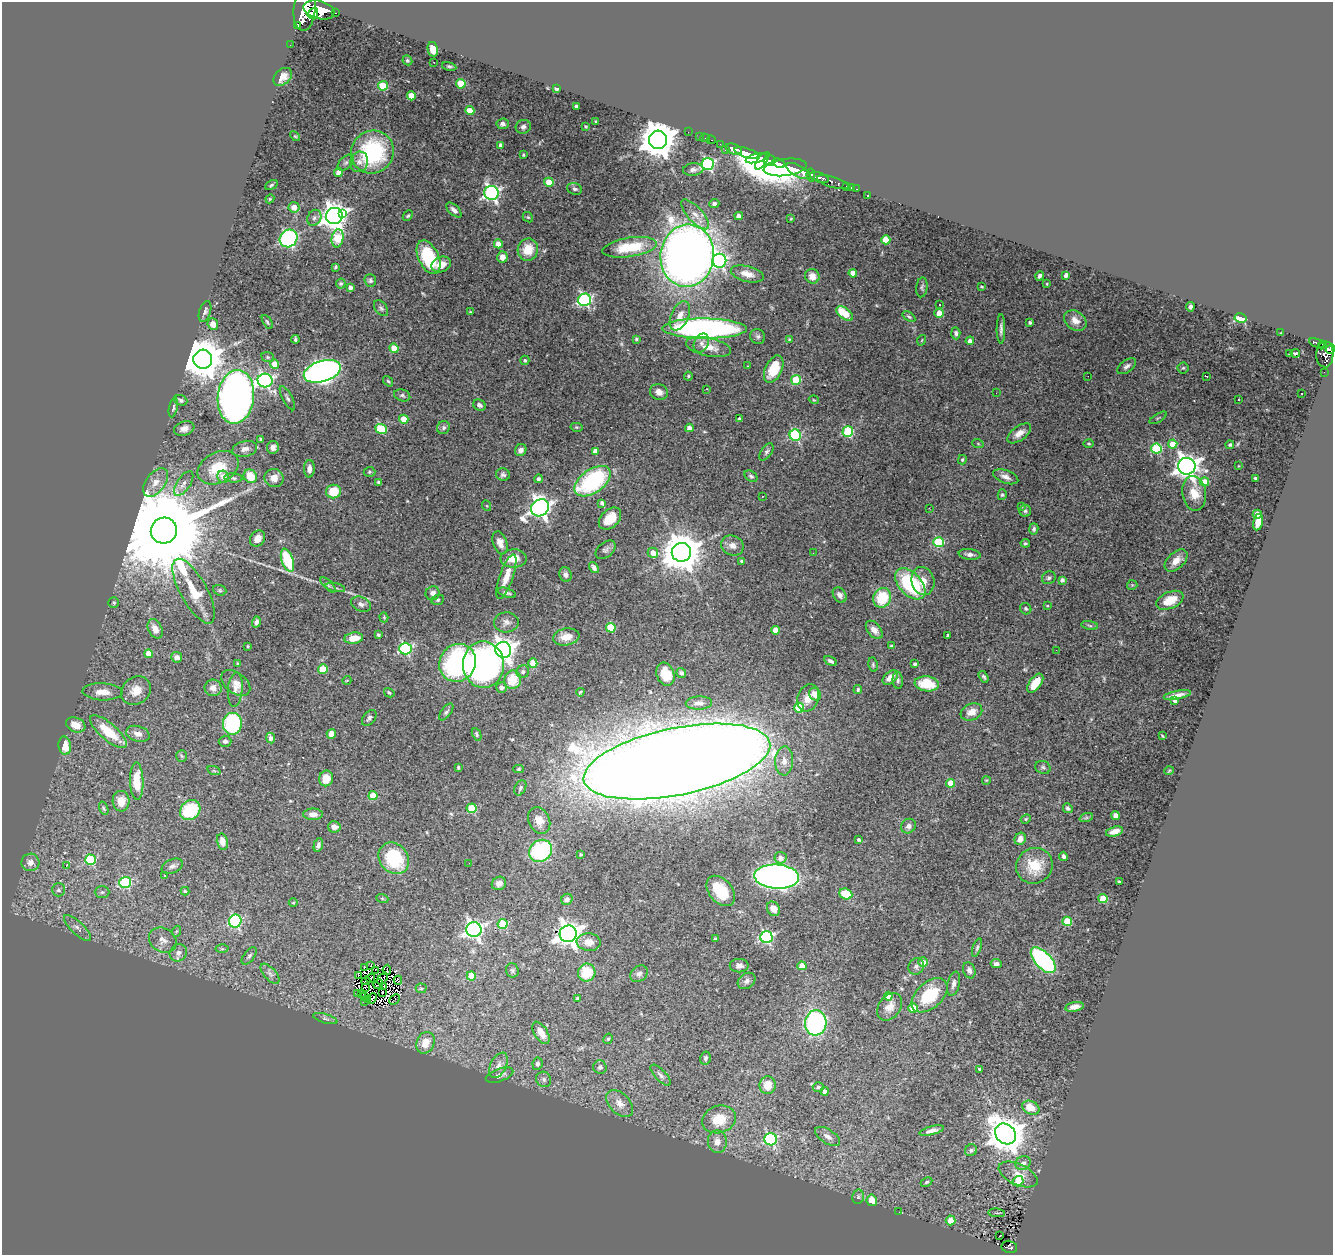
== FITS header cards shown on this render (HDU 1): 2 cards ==
NAXIS1  =                 1331
NAXIS2  =                 1253

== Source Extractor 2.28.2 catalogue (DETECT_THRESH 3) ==
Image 1331 x 1253 px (HDU 1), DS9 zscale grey, 1 PNG px = 1 image px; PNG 1335 x 1257 px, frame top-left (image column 1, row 1253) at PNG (2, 2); each listed source drawn as its Kron ellipse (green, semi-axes under 4 px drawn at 4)
Background 0.994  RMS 0.043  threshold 0.128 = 3 sigma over >= 5 px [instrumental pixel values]
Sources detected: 467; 7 with non-positive FLUX_AUTO (blend fragments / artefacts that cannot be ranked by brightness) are neither listed nor drawn; the other 460 listed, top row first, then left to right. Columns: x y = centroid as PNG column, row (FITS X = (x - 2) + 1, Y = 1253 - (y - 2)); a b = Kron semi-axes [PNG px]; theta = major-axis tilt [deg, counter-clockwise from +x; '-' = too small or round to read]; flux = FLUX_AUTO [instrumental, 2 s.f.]
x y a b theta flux
305 9 21 11 85 4600
319 10 16 9 -15 4400
313 13 6 4 51 990
335 13 3 2 - 88
298 25 4 3 - 71
290 45 2 2 - 10
433 49 7 5 -79 40
407 60 5 4 - 4.6
434 62 3 2 - 1.8
449 66 7 4 -13 4.7
283 77 10 7 43 21
461 84 5 4 - 76
383 86 5 4 - 130
557 89 4 3 - 7.6
411 96 4 4 - 47
576 106 3 3 - 5.9
470 111 4 4 - 56
596 121 3 2 - 2.6
503 124 6 5 - 9.4
586 126 3 3 - 3.1
523 127 7 7 - 8.5
688 132 2 2 - 11
295 136 6 3 -43 3.1
699 136 4 2 - 31
705 138 5 3 - 48
658 140 9 9 - 8100
711 140 4 3 - 47
720 144 2 2 - 19
501 145 4 4 - 10
734 149 8 5 -20 1800
725 150 2 2 - 17
372 152 22 21 - 320
747 153 13 4 -16 2200
523 155 3 3 - 3.9
756 158 11 4 15 2000
762 161 10 4 53 3300
770 161 6 5 - 11000
359 162 10 9 - 19
346 163 9 6 44 8.3
778 163 6 3 -23 1500
708 164 6 6 - 460
785 167 22 8 7 3100
693 170 10 6 6 11
798 171 13 5 -27 2800
338 173 4 4 - 21
811 175 6 4 -82 670
819 178 10 4 -18 1200
549 182 5 4 - 55
833 182 16 5 -17 390
271 185 7 4 28 4.6
847 186 3 3 - 47
851 187 3 3 - 19
575 189 7 5 -20 6.6
857 189 3 2 - 18
491 193 7 7 - 790
867 196 3 2 - 3.3
270 199 4 4 - 3.6
714 203 5 4 - 10
294 207 5 5 - 27
454 210 9 5 -44 11
343 214 3 3 - 34
695 214 19 7 -48 26
334 216 8 8 - 2900
408 216 6 4 47 4.1
739 216 4 4 - 21
528 217 6 4 -41 3.6
314 218 8 6 65 9.8
791 219 4 2 - 2.4
289 238 9 8 - 460
338 238 9 6 80 160
886 240 4 4 - 81
498 244 4 4 - 23
630 247 27 9 9 120
528 250 11 10 - 61
687 256 31 26 83 3000
429 257 18 10 -64 180
502 257 6 5 - 18
719 261 7 7 - 550
441 264 10 7 24 29
335 267 4 3 - 3.8
853 273 4 4 - 35
747 274 17 7 -14 27
1066 275 4 3 - 14
812 276 7 7 - 25
1040 276 5 4 - 6.5
370 280 6 6 - 6.7
341 284 5 5 - 6.8
1047 284 2 2 - 2.3
350 287 4 3 - 13
922 287 10 5 83 6.6
982 287 3 3 - 4.2
585 300 6 6 - 480
939 305 3 3 - 14
1190 307 4 4 - 8.9
381 308 9 5 -51 7.7
205 311 11 5 72 8.4
470 312 4 3 - 2.4
939 313 4 4 - 50
845 314 10 5 -37 76
680 316 16 8 66 31
909 317 7 4 -34 5.2
1241 318 6 4 -10 110
1075 321 12 9 -36 25
267 322 8 4 -58 5
1030 322 3 3 - 5.6
213 324 6 5 - 23
705 329 42 10 -1 1100
1001 329 15 4 90 10
956 333 6 4 -86 8
1281 333 3 2 - 2.3
758 336 8 7 - 7.8
295 339 4 3 - 5.2
636 339 4 4 - 4.1
789 339 4 3 - 2.6
922 340 5 3 - 2.7
970 341 4 4 - 14
701 343 10 7 66 13
1317 343 8 4 -23 210
1322 345 4 3 - 190
709 347 23 9 -12 46
394 348 5 4 - 53
1330 349 5 3 - 450
1295 353 5 3 - 8.1
1290 354 4 2 - 3.8
1325 354 13 8 88 790
268 357 6 5 - 4.5
203 359 9 9 - 9900
525 360 5 4 - 6
275 364 5 4 - 31
747 366 3 2 - 2
1127 366 11 6 37 10
1183 368 5 5 - 4.8
774 369 14 8 65 73
322 371 19 10 17 1600
1324 372 2 2 - 7.7
688 376 4 4 - 3.3
1088 376 2 2 - 2
1206 376 3 2 - 4
265 380 7 7 - 670
796 380 5 5 - 140
388 381 6 4 -52 3.8
707 389 3 2 - 5.9
659 392 9 7 -23 19
996 393 3 2 - 4.7
1301 394 2 2 - 2.9
402 395 8 5 -19 6.2
236 397 27 18 83 1800
287 398 13 4 -62 7.6
181 400 7 5 -22 6.9
814 400 5 3 - 2.5
1238 400 3 2 - 4.5
479 405 6 5 - 8.8
173 408 10 3 78 5.5
1158 418 10 2 31 2.9
404 419 5 4 - 56
739 419 3 3 - 8.2
576 427 6 4 -12 3.6
443 428 7 6 - 7.7
689 428 4 4 - 29
184 429 10 7 18 18
381 429 6 5 - 130
848 432 5 5 - 230
1019 433 14 7 37 23
795 435 6 5 - 290
261 439 3 3 - 5.2
978 444 6 3 -20 2.9
1089 444 5 4 - 3.2
1173 444 4 4 - 56
1230 445 4 4 - 5.6
273 447 6 6 - 14
1156 448 5 5 - 200
245 449 13 7 13 16
521 450 6 5 - 13
595 451 4 4 - 19
766 452 10 5 55 7.9
962 460 5 3 - 3.7
1187 466 9 8 - 2700
1238 466 3 2 - 1.8
218 468 21 15 27 96
309 469 9 5 89 17
369 472 6 5 - 4.2
503 475 7 6 - 7
250 476 7 6 - 67
751 476 7 5 -36 6
223 477 6 5 - 19
1006 477 13 6 -20 15
233 478 9 4 -4 6.3
274 478 9 9 - 28
1255 478 3 3 - 3.5
539 479 4 4 - 8
593 481 21 11 35 350
156 482 16 9 54 31
379 482 4 3 - 6.8
1204 482 4 4 - 58
184 483 14 6 56 19
334 492 7 6 - 78
1194 493 17 11 -82 56
1002 495 5 4 - 5.5
762 496 3 2 - 3.3
602 503 4 4 - 9.1
487 506 5 3 - 3
1022 506 4 2 - 2.2
540 508 9 8 - 1600
929 508 3 2 - 2.7
1025 511 6 6 - 5.5
1257 514 4 4 - 48
610 519 13 9 44 56
1258 522 8 5 77 30
1034 529 6 4 77 5.7
164 531 13 13 - 91000
258 538 9 7 53 23
938 542 5 5 - 190
500 543 12 7 -72 21
1025 543 5 4 - 4.7
732 546 11 10 - 20
606 550 11 7 39 9.7
681 552 9 9 - 8700
653 553 5 5 - 24
813 553 2 2 - 4.2
970 554 11 5 -8 12
513 558 13 9 0 43
287 560 12 5 -71 160
742 561 3 3 - 4.7
1176 561 14 8 44 28
594 567 6 4 -54 10
565 575 7 6 - 11
506 577 23 6 71 35
1049 578 7 6 - 7.1
1062 580 4 4 - 9.1
923 581 14 11 -76 36
910 584 18 11 -47 240
328 585 10 4 -45 7.2
1132 585 5 5 - 3.9
335 588 10 4 -11 7.1
220 590 7 5 -22 4.2
194 591 36 13 -61 85
433 593 7 7 - 12
507 593 9 4 -19 8.4
840 595 8 6 -52 11
882 598 10 8 66 110
438 600 6 5 - 4.6
1170 600 14 8 23 64
114 603 5 5 - 4.5
361 604 10 7 -25 12
1047 606 4 2 - 2.5
1026 609 6 5 - 5.6
384 617 5 4 - 3.5
256 622 6 4 74 8.6
506 622 12 10 2 16
1090 625 8 4 -10 5.9
611 628 5 4 - 130
155 629 10 6 -64 22
775 630 4 4 - 29
874 630 10 6 -50 21
378 635 3 3 - 4.7
948 635 3 3 - 3.9
566 637 13 8 10 36
354 638 9 5 7 41
248 646 3 2 - 2.6
892 646 4 3 - 4.8
405 649 6 6 - 390
503 650 8 7 - 2000
1056 650 3 2 - 2.8
149 654 4 4 - 38
177 657 5 5 - 13
831 661 6 3 -30 7.4
458 663 19 18 - 480
533 663 4 4 - 51
237 664 4 3 - 4.2
915 664 3 3 - 5.8
483 665 23 20 -86 870
873 665 7 4 -81 4.6
323 669 5 4 - 84
523 672 6 6 - 7.6
681 673 5 4 - 6.9
665 674 12 9 -71 53
890 677 9 5 40 29
984 677 6 4 -57 5.6
347 680 4 3 - 2.2
513 680 9 8 - 73
898 680 8 5 -86 7.1
236 683 16 10 -38 23
1035 683 11 6 54 60
927 684 12 7 -8 74
213 688 8 8 - 18
502 688 5 5 - 13
235 689 17 7 85 17
858 690 4 4 - 7.7
136 691 16 13 35 38
102 692 20 8 -3 32
580 692 4 3 - 3.2
389 693 5 4 - 6.1
815 694 7 5 -50 30
1177 695 14 4 11 15
808 698 14 10 70 35
1175 700 4 4 - 9.7
699 703 13 6 2 17
799 708 5 5 - 130
446 712 10 5 53 7.3
971 712 11 8 22 27
369 718 9 6 50 9.5
232 724 11 9 86 270
76 725 10 7 -21 36
108 732 23 8 -40 96
138 734 12 7 -16 20
331 734 5 4 - 26
477 734 6 4 -63 4.9
1162 736 3 2 - 2.4
270 738 5 4 - 17
225 741 6 5 - 8.3
65 746 9 6 -80 50
182 756 6 5 - 4.6
784 761 14 9 88 26
677 762 95 33 11 18000
458 767 3 3 - 5.3
1043 767 8 6 -22 6.8
518 769 5 4 - 3.9
214 771 7 4 -19 3.9
1169 771 5 3 - 2.5
326 778 8 7 - 37
986 780 4 3 - 2.1
137 781 19 6 -88 78
951 783 4 4 - 50
520 788 8 5 63 6.4
373 796 4 4 - 71
121 801 10 8 -86 34
104 808 7 4 -70 4.6
472 808 5 5 - 120
1068 808 5 4 - 7.5
190 810 11 9 43 140
313 814 10 5 0 19
1115 815 4 4 - 16
1086 818 7 4 19 5.1
1026 819 5 4 - 3.7
539 820 14 10 -63 26
908 826 8 7 - 13
334 827 6 5 - 19
1114 832 9 4 16 23
1020 839 6 5 - 18
859 840 3 3 - 7.3
222 842 8 5 -77 24
318 845 7 4 75 8.4
540 851 12 10 40 300
580 854 3 3 - 4.3
1063 856 5 3 - 8.1
394 858 17 14 -52 170
780 858 6 6 - 17
91 860 5 5 - 190
30 862 9 8 - 20
469 863 2 2 - 4.6
66 866 3 2 - 24
172 866 11 7 22 11
1034 866 18 17 - 78
164 875 3 2 - 4.2
777 877 22 12 -4 2000
125 882 6 5 - 240
1119 882 3 2 - 3.5
499 883 7 6 - 12
59 890 6 6 - 8.5
185 891 4 3 - 4.1
721 891 17 11 -50 91
102 892 7 6 - 7.1
846 894 6 5 - 63
382 898 6 4 -19 3.3
567 899 6 5 - 11
1103 899 4 4 - 100
293 903 4 3 - 2.7
773 909 8 6 -57 27
235 921 6 6 - 380
1067 921 5 4 - 140
502 924 5 5 - 130
77 928 17 6 -44 17
474 930 7 7 - 1200
177 931 5 3 - 3.2
568 934 8 8 - 2700
766 937 6 6 - 490
715 939 3 3 - 5.4
163 940 14 12 -34 25
589 942 12 8 -5 28
977 948 9 4 71 5.9
222 949 6 4 -1 4.4
178 953 9 8 - 18
249 956 10 5 52 7.3
1043 960 16 8 -47 470
923 962 5 5 - 27
996 964 5 4 - 12
370 965 2 2 - 1.8
739 966 9 6 1 14
802 966 4 4 - 57
916 966 8 7 - 8.3
364 968 3 2 - 1.3
375 970 2 2 - 0.52
387 970 5 2 - 4.7
512 970 7 6 - 6.1
969 970 8 6 -69 11
587 973 9 8 - 84
270 974 12 6 -48 12
639 974 9 7 39 11
358 976 2 2 - 2
471 976 4 4 - 58
371 978 5 2 - 3.1
383 979 6 2 52 0.8
398 980 4 2 - 4.9
366 981 4 3 - 1
747 981 9 7 37 11
378 984 5 2 - 3.9
954 984 12 6 77 14
383 986 3 2 - 3.4
366 987 3 2 - 1.5
421 988 5 5 - 4.6
383 992 2 2 - 1.1
357 993 3 2 - 10
361 993 3 3 - 0.39
930 995 21 13 42 130
364 996 2 2 - 2.7
888 996 4 4 - 29
578 998 4 4 - 5.9
372 999 6 2 46 2.1
394 999 6 2 44 3
368 1000 3 2 - 0.41
365 1001 3 2 - 2
890 1007 15 11 54 30
1074 1007 9 4 12 18
913 1008 4 4 - 60
325 1018 13 4 -17 8.4
816 1023 13 10 84 540
541 1033 12 6 -58 31
608 1039 5 4 - 4.6
425 1043 11 8 66 36
705 1058 6 5 - 7
537 1064 6 5 - 8.2
498 1065 13 8 63 20
600 1067 7 6 - 8.8
979 1069 4 3 - 9.2
500 1075 14 6 20 15
661 1075 13 5 -46 11
544 1079 8 7 - 10
768 1085 9 8 - 38
818 1087 5 4 - 6.1
825 1091 4 4 - 13
620 1103 16 10 -44 29
1031 1108 9 6 -27 42
719 1119 17 13 18 75
932 1131 13 4 15 13
1005 1134 11 9 -44 6600
827 1136 14 7 -32 17
771 1139 6 6 - 410
717 1142 11 9 -88 25
971 1150 6 5 - 6.7
1023 1163 8 6 29 15
1018 1174 21 10 -25 44
1018 1181 5 5 - 65
927 1182 6 4 28 4.4
858 1197 7 5 78 6.1
872 1200 6 5 - 39
899 1212 3 2 - 3.5
997 1213 8 4 -6 4.6
951 1220 5 5 - 44
1000 1236 3 2 - 4.3
1009 1247 8 6 -12 170
At the frame edge (FLAGS 8, measured only in part): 2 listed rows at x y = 305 9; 1330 349
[7 non-positive-flux detections neither listed nor drawn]